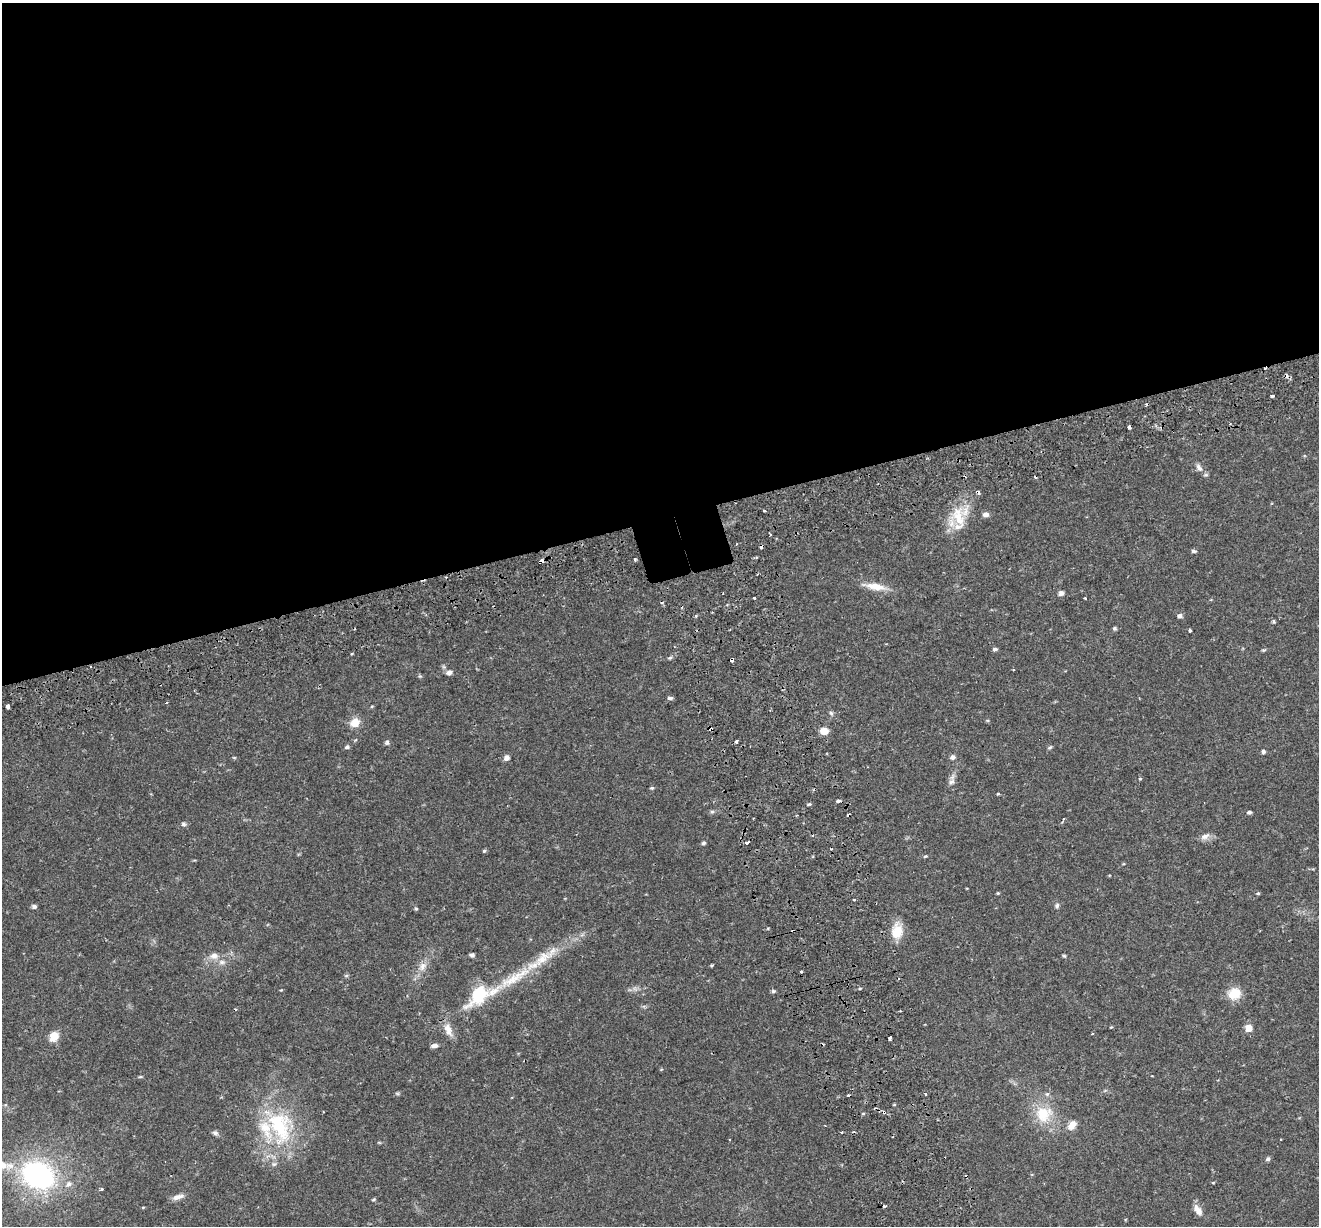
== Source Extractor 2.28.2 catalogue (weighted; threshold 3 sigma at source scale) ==
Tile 2 of 4 x 4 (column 2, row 1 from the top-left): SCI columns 1375-2691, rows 3857-5080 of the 5379 x 5211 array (HDU 1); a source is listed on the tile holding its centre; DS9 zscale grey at full resolution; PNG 1321 x 1228 px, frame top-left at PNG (2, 3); no overlay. Shown black and unused: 43% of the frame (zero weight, under 2 of 3 exposures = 5% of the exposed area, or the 3 px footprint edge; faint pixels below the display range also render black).
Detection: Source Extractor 2.28.2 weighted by HDU 2 'WHT'; one run over the whole footprint, this tile lists its part. Background 0.0486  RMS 0.0036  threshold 0.0161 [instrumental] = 3 sigma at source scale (4.5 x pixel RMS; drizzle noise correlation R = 1.50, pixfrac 1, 0.0396/0.0396 arcsec/px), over >= 5 px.
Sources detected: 116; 18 cosmic-ray / hot-pixel residue — not listed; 6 inside a brighter listed object's ellipse — not listed separately; the other 92 listed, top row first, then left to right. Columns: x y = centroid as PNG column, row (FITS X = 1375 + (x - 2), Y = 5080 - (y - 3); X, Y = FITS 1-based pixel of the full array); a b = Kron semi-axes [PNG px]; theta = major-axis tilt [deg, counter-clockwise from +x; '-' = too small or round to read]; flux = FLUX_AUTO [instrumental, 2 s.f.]
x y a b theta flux
1272 396 4 3 - 2
1129 427 4 3 - 1.8
1199 468 13 7 -57 1.8
764 511 3 2 - 0.65
986 514 7 6 - 1.5
958 517 36 17 -75 11
770 535 4 3 - 0.41
1194 551 6 4 -12 0.7
635 559 3 3 - 0.63
541 561 5 3 - 6.5
875 586 30 8 -10 5.5
1061 593 5 5 - 1.3
754 598 3 3 - 1
1085 598 3 2 - 0.65
1180 616 6 6 - 0.99
1273 622 5 4 - 0.5
1115 628 5 5 - 0.61
1190 630 3 3 - 0.99
995 649 6 4 1 0.71
1263 650 5 4 - 0.43
670 658 6 4 20 0.56
732 659 4 3 - 7.9
1013 669 3 2 - 0.3
449 673 8 6 27 1.3
670 698 7 4 -2 0.75
372 706 5 3 - 0.34
7 707 4 3 - 2.6
831 713 6 5 - 0.66
355 722 10 9 - 4.4
824 731 9 7 -5 3.3
737 741 3 3 - 2.7
387 742 8 5 90 0.77
347 747 6 5 - 0.77
1050 747 6 4 19 0.5
1263 751 5 5 - 0.67
952 757 6 6 - 1.1
506 758 6 6 - 1.5
1140 778 4 3 - 0.47
952 782 9 8 - 1.4
652 788 6 4 20 0.51
998 794 4 3 - 0.35
838 801 4 3 - 4.4
809 804 5 4 - 0.4
712 812 6 5 - 0.6
1249 812 5 4 - 0.68
183 824 6 5 - 0.73
1205 836 14 7 21 1.9
747 842 4 3 - 3.4
703 843 5 4 - 0.61
484 851 5 4 - 0.44
925 856 5 4 - 0.39
998 893 4 4 - 0.36
1258 893 5 4 - 0.43
34 906 6 5 - 0.93
1057 906 7 6 - 0.77
416 909 5 4 - 0.48
897 931 21 14 85 6.3
472 955 5 5 - 0.97
214 956 12 9 6 2.6
1064 956 5 4 - 0.43
712 965 5 3 - 0.39
422 966 14 10 55 3.1
801 972 3 3 - 1.5
346 975 6 4 2 0.48
514 978 62 12 30 19
860 988 4 3 - 0.36
635 989 7 4 -19 0.89
773 991 5 5 - 0.63
1234 993 15 12 13 6.7
900 1010 3 2 - 0.34
1248 1028 6 6 - 4.3
448 1030 20 9 -68 3.7
54 1036 10 8 62 4.7
890 1038 5 3 - 1.7
434 1046 9 5 7 1.1
141 1077 6 3 9 0.41
925 1094 3 3 - 0.45
863 1113 5 3 - 0.34
1043 1114 23 22 - 12
1072 1125 11 8 55 3.4
280 1126 52 30 -73 32
215 1133 8 6 -19 0.92
730 1139 3 3 - 0.95
1268 1159 6 5 - 0.71
38 1175 33 26 -27 67
1213 1183 5 3 - 0.3
101 1189 3 3 - 1.1
178 1197 16 6 16 2.1
374 1199 6 3 31 0.42
885 1206 4 3 - 1.5
143 1207 5 3 - 0.31
1198 1210 15 8 -53 2.7
Overlapping masked pixels (flux is a lower limit): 3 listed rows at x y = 541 561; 732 659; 514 978